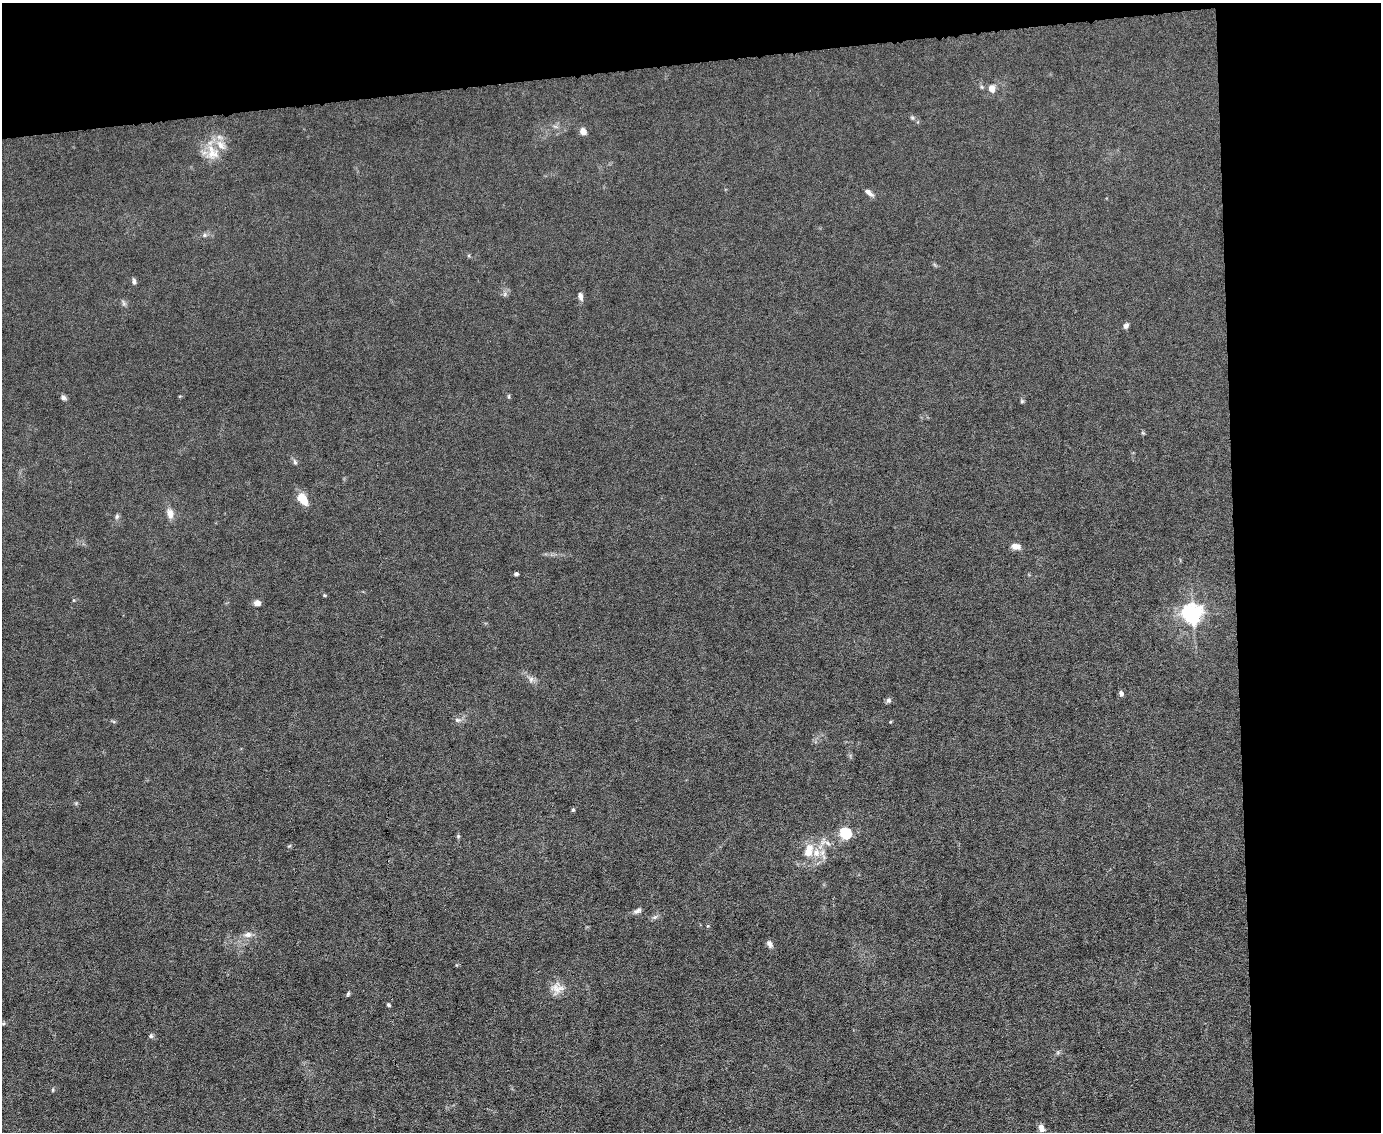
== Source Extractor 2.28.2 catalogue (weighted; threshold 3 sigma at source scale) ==
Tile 3 of 3 x 4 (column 3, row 1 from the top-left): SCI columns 2989-4367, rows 3390-4519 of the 4491 x 4519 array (HDU 1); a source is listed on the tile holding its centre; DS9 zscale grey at full resolution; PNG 1383 x 1134 px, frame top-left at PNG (2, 3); no overlay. Shown black and unused: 16% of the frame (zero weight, under 6 of 12 exposures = <1% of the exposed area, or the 3 px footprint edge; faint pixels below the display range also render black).
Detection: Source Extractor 2.28.2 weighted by HDU 2 'WHT'; one run over the whole footprint, this tile lists its part. Background 0.0159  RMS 0.0032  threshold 0.0131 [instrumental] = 3 sigma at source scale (4.09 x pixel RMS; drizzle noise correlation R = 1.36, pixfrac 0.8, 0.05/0.05 arcsec/px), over >= 5 px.
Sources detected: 42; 2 inside a brighter listed object's ellipse — not listed separately; the other 40 listed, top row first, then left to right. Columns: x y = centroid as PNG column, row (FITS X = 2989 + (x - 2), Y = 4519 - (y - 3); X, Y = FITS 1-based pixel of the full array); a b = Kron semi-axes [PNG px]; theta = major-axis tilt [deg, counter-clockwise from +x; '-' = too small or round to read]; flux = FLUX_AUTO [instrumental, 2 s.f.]
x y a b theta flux
991 88 7 6 - 2.5
912 117 6 4 -19 0.42
583 131 7 6 - 2.1
212 153 17 16 - 5.1
869 192 12 5 -38 1.2
204 235 6 4 89 0.45
134 281 8 5 -87 0.68
580 296 11 5 -80 1.1
123 303 7 4 -71 0.55
1126 325 7 6 - 0.83
63 398 7 6 - 0.76
1022 401 6 4 45 0.36
295 462 7 5 -61 0.59
303 499 14 8 -55 4.3
170 513 12 8 -75 2.1
117 516 8 5 82 0.57
1016 546 10 7 -8 1.8
516 574 4 3 - 0.53
324 595 5 4 - 0.29
257 603 7 6 - 1.5
1193 613 7 7 - 140
531 679 8 6 77 0.93
1121 693 5 4 - 1.1
888 700 7 7 - 0.68
457 720 8 5 -20 0.75
573 810 5 4 - 0.42
846 833 8 7 - 13
458 836 5 5 - 0.39
823 842 7 4 19 0.85
808 851 15 9 78 4.1
637 911 11 5 24 0.96
655 917 7 4 70 0.53
248 935 11 7 6 1.4
770 944 10 6 -70 1
558 988 19 11 -7 2.9
348 994 6 4 64 0.43
388 1005 5 3 - 0.44
151 1036 6 6 - 0.54
53 1090 6 3 82 0.33
1041 1128 9 6 -66 1.5